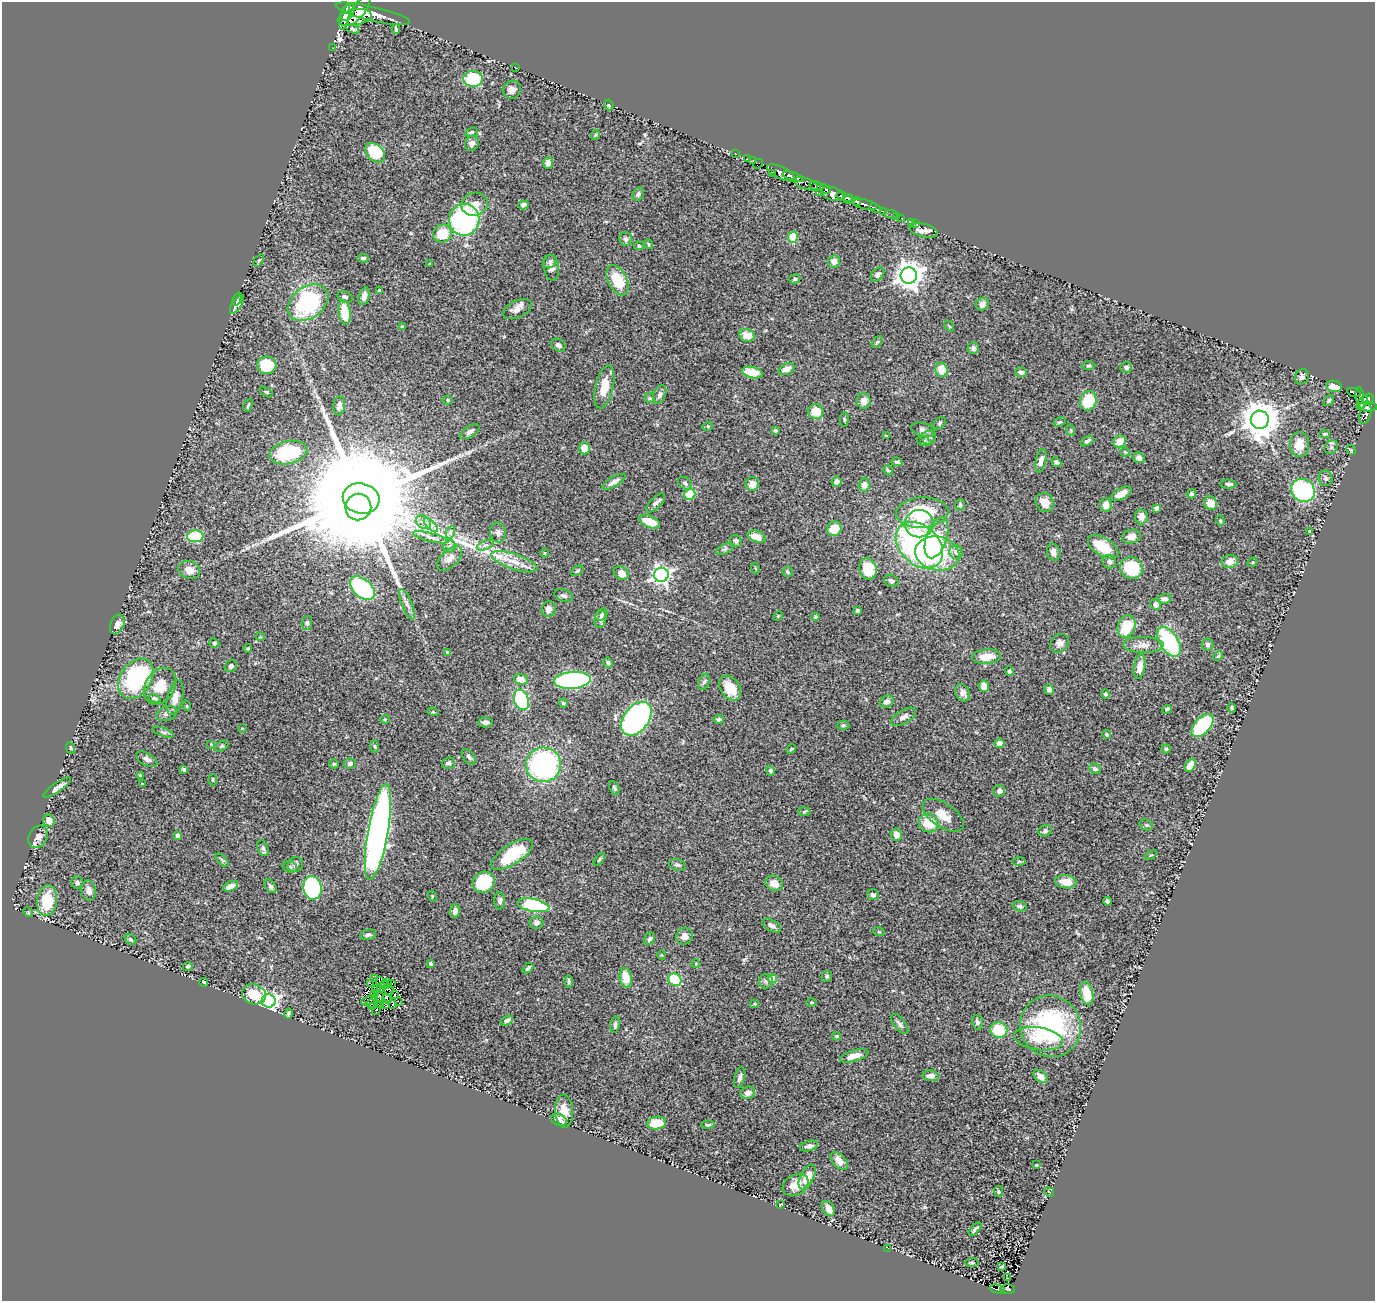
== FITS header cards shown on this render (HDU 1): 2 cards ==
NAXIS1  =                 1373
NAXIS2  =                 1299

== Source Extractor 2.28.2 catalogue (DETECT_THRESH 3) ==
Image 1373 x 1299 px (HDU 1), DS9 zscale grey, 1 PNG px = 1 image px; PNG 1377 x 1303 px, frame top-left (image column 1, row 1299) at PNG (2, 2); each listed source drawn as its Kron ellipse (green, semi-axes under 4 px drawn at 4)
Background 0.972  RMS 0.041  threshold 0.122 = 3 sigma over >= 5 px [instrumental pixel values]
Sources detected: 384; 2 with non-positive FLUX_AUTO (blend fragments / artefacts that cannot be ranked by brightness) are neither listed nor drawn; the other 382 listed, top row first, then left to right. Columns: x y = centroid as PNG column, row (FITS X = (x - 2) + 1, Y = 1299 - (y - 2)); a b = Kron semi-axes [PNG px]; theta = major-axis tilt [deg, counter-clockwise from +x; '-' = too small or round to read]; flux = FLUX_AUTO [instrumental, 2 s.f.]
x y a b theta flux
359 10 18 6 54 2200
348 13 9 6 59 2100
373 14 38 7 -13 6600
345 17 13 4 76 2000
355 17 17 8 11 3100
353 29 7 4 -24 4.9
396 29 5 3 - 4.5
332 48 2 2 - 10
515 67 2 2 - 2.3
473 79 10 8 -2 120
512 90 9 9 - 13
609 105 5 4 - 6.6
471 132 7 4 16 4.2
595 135 5 3 - 2.2
472 143 8 6 62 11
375 153 11 8 -43 120
736 154 2 2 - 9.1
747 158 3 2 - 33
753 160 3 2 - 9.1
548 163 6 5 - 13
758 164 6 2 45 33
772 173 2 2 - 37
781 173 15 6 -25 2000
793 177 11 4 -19 2000
806 184 12 5 -19 590
816 186 7 4 -12 530
825 189 6 4 -21 590
820 193 3 3 - 140
638 194 7 5 60 7.5
833 194 12 6 -17 1400
844 197 8 4 -19 2600
848 199 5 4 - 1100
857 202 4 3 - 810
474 204 13 11 21 23
865 204 12 5 -13 1600
523 205 5 4 - 8
875 208 6 3 -26 320
883 211 3 3 - 290
891 214 7 4 -6 150
896 216 3 2 - 29
902 218 3 2 - 34
464 220 16 15 - 470
912 222 3 2 - 11
915 223 3 2 - 7.7
924 230 14 6 -14 22
442 234 9 9 - 65
793 237 6 5 - 71
626 239 7 6 - 7.7
648 244 5 4 - 3.1
639 246 5 4 - 5
363 258 6 4 2 5.9
259 260 7 4 54 3.8
550 261 7 6 - 7.1
834 262 6 6 - 15
430 263 4 2 - 1.9
551 268 13 7 -81 15
878 274 8 5 48 11
909 276 8 8 - 3200
795 279 5 4 - 4.6
618 280 16 9 -62 82
379 290 3 3 - 4
364 296 9 5 74 17
345 297 8 5 -20 7.2
237 299 7 3 67 4.9
308 303 22 15 36 300
237 304 10 4 58 12
982 304 7 6 - 12
517 309 15 8 25 18
345 312 12 6 -82 77
949 326 6 3 -53 2.6
402 327 3 3 - 4.2
747 335 8 6 -11 31
877 342 7 4 53 3.6
558 345 7 6 - 7.3
973 348 6 5 - 8.4
267 365 9 8 - 95
1089 366 7 3 1 3.4
1126 367 6 5 - 6.2
786 369 8 5 26 21
941 370 7 6 - 43
1021 372 6 5 - 9.8
752 373 10 5 -11 58
1302 377 8 7 - 12
1334 386 8 5 -10 37
604 387 22 9 77 53
266 392 7 3 -31 2.6
1354 392 7 3 -19 190
660 395 9 6 68 8.6
1360 396 8 4 -84 220
650 398 5 4 - 3.7
1368 399 6 5 - 650
448 400 5 4 - 3.7
1329 400 6 4 50 4.4
864 401 8 7 - 15
1088 401 10 8 73 91
1362 403 8 3 57 320
248 405 7 3 64 3.7
339 406 9 6 85 9.8
1368 406 9 5 -5 420
816 412 8 7 - 44
1365 414 10 5 72 180
844 419 7 3 83 3.4
1260 420 9 9 - 6400
1059 422 6 4 26 4
939 423 7 5 42 5
708 426 5 3 - 3
923 430 12 7 -16 11
1071 430 6 4 -87 3
775 431 3 3 - 4.7
470 432 11 5 33 10
1325 434 5 4 - 4.2
886 436 4 3 - 2.8
929 437 7 7 - 13
924 441 7 4 -14 4.6
1087 441 7 4 34 7.5
1119 441 6 6 - 31
1300 444 13 9 -90 38
1331 447 7 6 - 6.7
584 448 6 5 - 31
1351 450 5 4 - 3.4
1125 452 4 4 - 2.8
288 453 19 11 13 150
1139 458 6 5 - 13
1041 461 12 5 77 16
897 462 6 4 -6 5.5
1056 462 5 4 - 6.3
888 470 5 4 - 4.6
1326 478 8 7 - 7.6
614 482 13 5 31 14
837 482 5 5 - 13
685 483 8 5 -38 5.7
752 484 7 6 - 20
1228 484 8 4 -4 7
864 485 6 5 - 20
1303 490 12 11 - 420
690 494 6 5 - 66
1121 494 11 5 29 29
1192 494 4 4 - 5.3
361 498 18 15 -14 120000
1045 502 10 8 -60 28
655 503 12 5 46 8.7
1211 503 7 6 - 27
960 505 6 4 -88 4.7
1106 505 7 6 - 18
358 507 13 13 - 17000
1156 508 4 4 - 11
922 513 26 15 2 190
1141 517 8 6 -81 20
1220 521 5 4 - 3.5
423 522 8 6 -35 10
650 522 11 5 -22 47
919 524 14 13 - 52
431 525 9 3 -45 7.1
834 529 7 7 - 45
1309 531 3 2 - 2.6
451 532 6 4 71 4.4
498 532 10 7 -80 11
195 536 8 6 3 160
431 537 18 4 -14 15
757 537 9 5 -19 32
1131 537 9 7 11 20
936 538 21 10 71 120
736 541 6 5 - 6.2
485 545 9 4 22 8.1
919 545 27 19 -43 720
449 547 6 6 - 8.4
1103 547 17 9 -32 85
725 549 9 5 27 6.4
956 552 7 6 - 14
1053 552 9 6 -76 11
545 553 5 3 - 2.1
937 554 22 17 -12 160
450 558 15 8 45 21
514 562 24 7 -18 43
1109 562 7 6 - 8.9
1230 562 8 6 16 21
1253 562 5 4 - 3.4
755 568 5 3 - 2.4
1131 568 11 10 - 110
868 569 11 8 -76 90
189 570 11 8 -19 22
577 571 7 3 35 3.5
787 572 5 4 - 5.5
621 573 8 6 -34 21
661 575 7 7 - 1100
891 581 7 6 - 8.1
362 588 14 9 -43 250
564 596 10 6 -20 7.4
1165 599 7 5 6 8.4
407 604 16 5 -68 12
1156 605 6 5 - 11
549 609 8 7 - 16
858 611 3 3 - 9.9
601 615 7 5 50 5.1
778 616 5 3 - 2.6
815 617 4 3 - 4.6
600 619 9 5 77 8.9
307 623 7 5 85 6.5
117 624 10 7 67 15
1126 626 11 8 70 83
260 637 4 3 - 2
1169 642 17 9 -58 240
214 643 5 4 - 4.4
1060 643 10 8 45 13
1207 644 6 6 - 7.6
1143 645 20 8 -1 23
248 649 4 3 - 3.4
448 652 4 4 - 5.2
1218 656 5 4 - 3.6
986 657 14 7 5 37
608 663 5 4 - 5.9
231 666 6 5 - 7.8
1140 667 12 5 80 27
1009 671 4 4 - 5
136 679 22 15 57 270
521 679 7 5 -20 26
572 680 18 8 4 590
704 682 8 5 68 6.4
160 686 19 14 58 47
984 686 5 5 - 26
730 688 14 9 -56 61
1049 690 5 4 - 11
963 693 9 7 -61 16
1106 694 4 4 - 5.2
155 698 6 4 -16 6.1
175 698 18 7 77 25
521 700 10 7 -70 270
887 702 7 5 27 11
563 703 4 3 - 3.2
187 706 5 3 - 2.6
1232 708 5 4 - 4.2
1167 709 5 3 - 5.1
433 712 5 3 - 2.9
167 714 10 7 18 11
904 717 14 6 31 12
385 719 5 3 - 2.2
636 719 19 12 53 1200
719 719 5 4 - 4.4
485 722 7 5 1 11
843 725 6 4 2 4.4
1202 726 14 8 47 200
242 728 3 2 - 1.7
163 732 11 4 -19 6.5
1107 735 4 4 - 5.5
999 743 5 4 - 19
211 744 3 2 - 1.8
222 746 7 4 27 3.8
375 746 6 3 -81 3.1
71 748 6 3 -68 3.7
791 749 5 3 - 3.1
1166 749 4 4 - 4.2
469 757 9 5 -50 7.1
147 759 11 6 -29 10
350 763 5 5 - 9
448 763 7 5 17 9.2
334 764 5 4 - 2.9
543 765 17 17 - 480
1190 765 7 5 58 35
184 769 4 3 - 4.7
1095 769 6 5 - 6.3
770 771 5 4 - 5.2
140 776 3 3 - 3.1
213 780 6 3 -83 3
142 784 3 2 - 2
57 788 16 4 35 19
614 788 7 5 -67 5.1
999 791 6 6 - 7.8
804 812 6 4 2 3.7
943 815 23 12 -34 37
49 821 6 5 - 20
929 823 10 9 - 73
1146 825 7 5 -19 4.9
1045 831 7 5 18 5.7
378 832 48 10 80 1700
896 834 6 5 - 18
178 835 4 4 - 17
38 837 12 9 62 17
263 848 8 5 -69 7.3
512 854 24 10 33 120
1151 855 6 3 33 2.7
599 859 7 4 53 4.2
222 860 8 4 -45 4.6
1019 861 6 4 1 3.7
295 864 8 7 - 8.5
677 865 9 5 -14 7.5
290 867 7 5 -14 6
484 882 11 10 - 120
1066 882 11 6 -6 36
77 883 6 6 - 7.6
774 883 9 7 -29 25
231 886 8 4 26 18
270 886 8 5 -56 6.7
312 888 12 9 -81 300
89 891 10 7 -79 15
873 895 6 5 - 7.4
432 896 5 3 - 2.4
47 901 15 10 83 94
500 901 8 5 -89 8.7
1108 901 4 3 - 5.7
533 905 16 6 -11 240
1020 906 7 5 -14 5.8
455 911 6 5 - 17
28 912 5 4 - 2.8
536 923 7 6 - 8.5
772 926 10 5 -29 11
879 932 6 3 -18 3.3
368 935 8 5 10 6.6
684 936 8 8 - 17
131 939 6 5 - 5.5
649 939 7 5 57 6.7
662 955 4 3 - 2
431 964 3 3 - 7.2
696 964 4 3 - 2.1
188 966 5 4 - 4.7
528 968 6 4 41 6.1
827 976 6 5 - 4.9
626 978 10 6 -82 45
375 979 3 2 - 2.6
773 979 4 4 - 48
379 980 3 2 - 1.4
675 980 7 6 - 140
569 981 6 3 -87 4.5
766 981 7 7 - 7.5
204 982 4 3 - 4.1
388 982 3 2 - 3
370 983 4 2 - 2.6
392 983 2 2 - 1.4
384 985 4 2 - 1.2
381 989 3 2 - 2.2
376 990 4 2 - 1.2
389 990 6 4 -71 0.92
1087 993 12 6 -78 65
254 994 12 10 -20 79
374 994 4 2 - 1
395 995 3 2 - 1.5
380 997 6 3 -64 8.4
387 999 5 2 - 1.6
369 1000 9 2 22 8.1
269 1001 7 6 - 1200
398 1001 3 2 - 6.4
811 1002 5 4 - 3
371 1004 4 2 - 0.73
755 1004 4 4 - 2.8
380 1005 3 2 - 5.1
386 1005 4 2 - 0.074
393 1005 3 2 - 4
373 1007 3 2 - 0.082
377 1008 7 3 66 6.1
288 1014 5 3 - 4.5
507 1021 6 4 30 10
977 1022 7 5 -75 8.6
900 1024 12 5 -51 10
615 1025 8 4 81 6.8
1050 1026 31 30 - 380
999 1030 8 8 - 86
837 1036 4 3 - 2.8
1039 1039 25 11 -9 48
854 1056 14 5 16 32
931 1076 8 5 -6 13
740 1077 11 5 75 9.3
1041 1077 8 5 -39 17
748 1093 7 6 - 15
564 1111 16 9 -88 32
559 1120 8 5 -22 20
656 1123 10 6 7 45
708 1125 7 4 3 4.9
809 1146 9 5 15 12
839 1161 11 6 -46 22
1036 1165 3 3 - 2.8
807 1177 13 6 64 36
795 1185 14 10 30 29
999 1192 5 3 - 3.2
1049 1192 5 2 - 1.7
781 1204 4 2 - 2.3
829 1209 8 6 -58 21
975 1229 8 4 47 7.4
888 1248 3 2 - 8.3
972 1262 7 3 0 4.1
1002 1266 4 2 - 2.8
1008 1278 3 2 - 1.8
997 1289 8 4 -12 84
1008 1289 7 5 0 38
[2 non-positive-flux detections neither listed nor drawn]